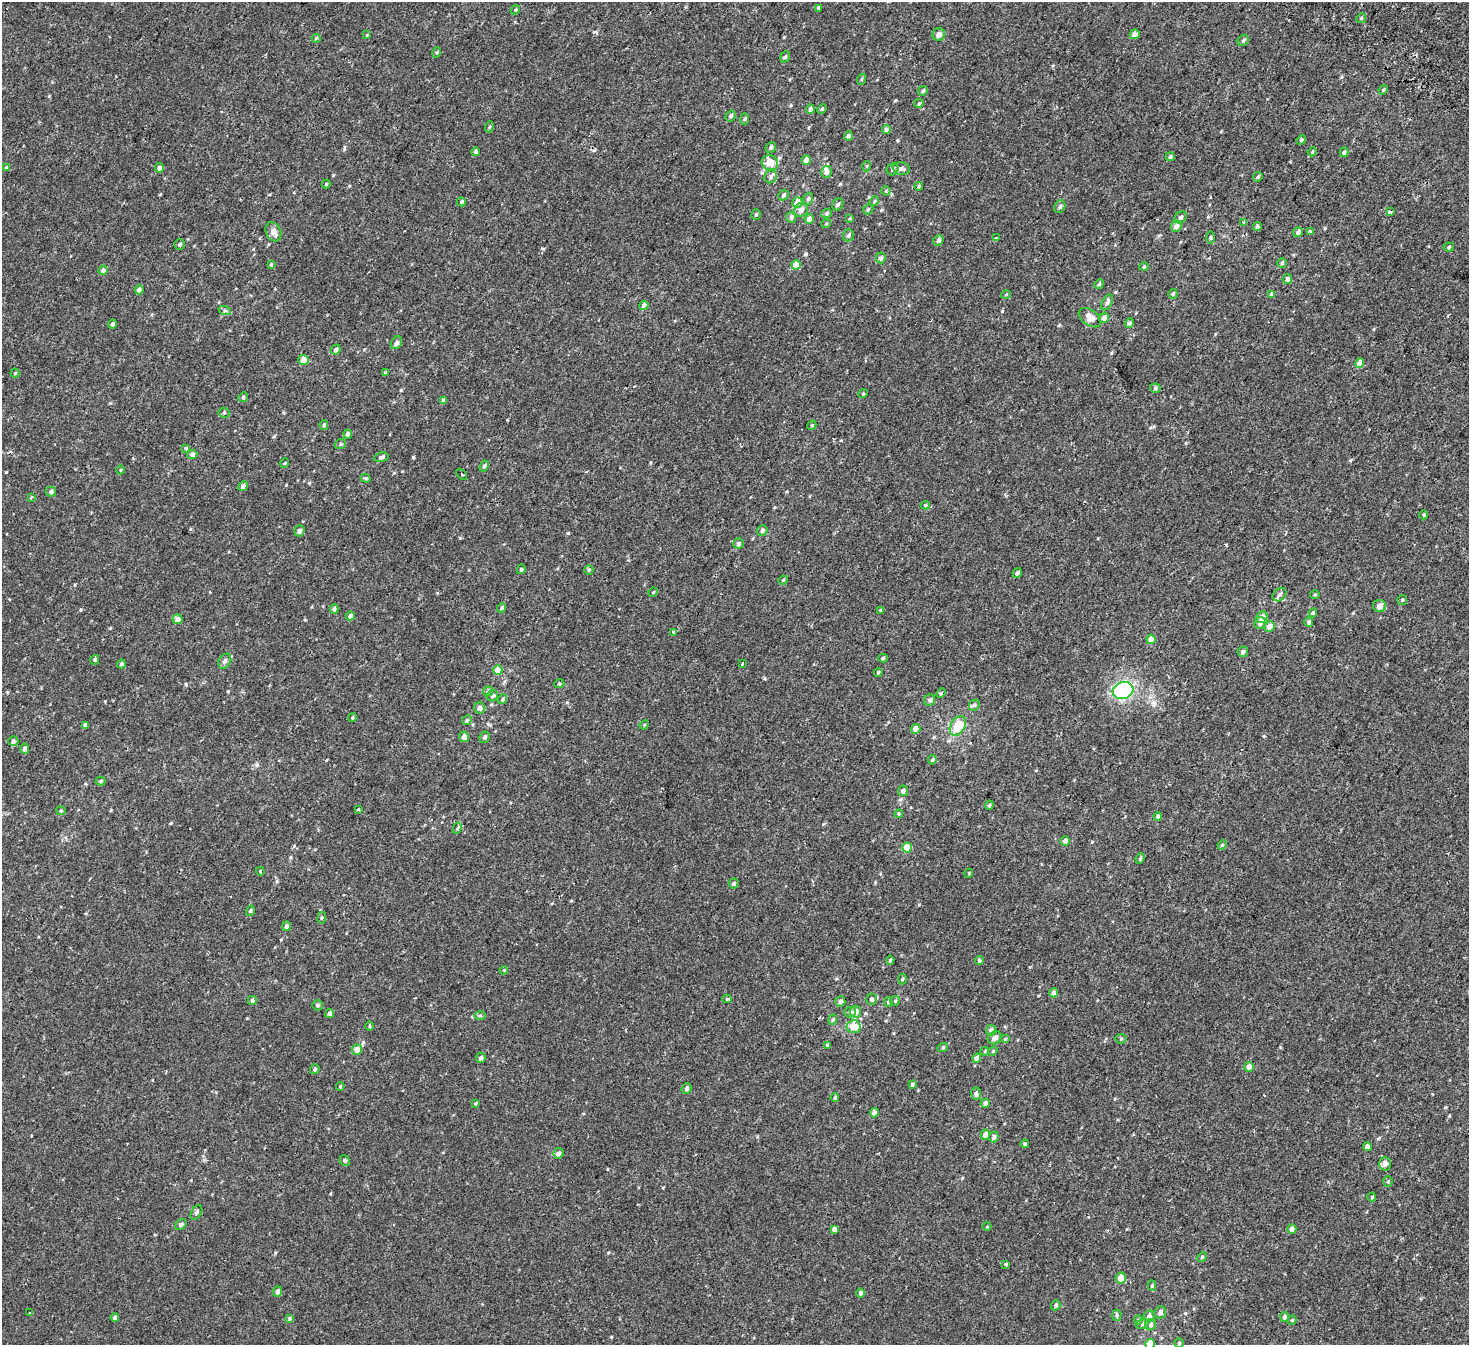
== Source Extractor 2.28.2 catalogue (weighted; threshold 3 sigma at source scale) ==
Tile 10 of 4 x 4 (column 2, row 3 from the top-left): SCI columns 1638-3104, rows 1770-3112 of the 6216 x 6287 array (HDU 1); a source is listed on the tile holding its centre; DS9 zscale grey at full resolution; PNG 1471 x 1347 px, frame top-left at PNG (2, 2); each listed source drawn as its Kron ellipse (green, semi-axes under 4 px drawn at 4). Shown black and unused: <1% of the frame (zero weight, under 2 of 3 exposures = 11% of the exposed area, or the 3 px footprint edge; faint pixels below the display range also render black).
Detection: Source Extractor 2.28.2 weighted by HDU 2 'WHT'; one run over the whole footprint, this tile lists its part. Background -2.19e-04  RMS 0.0034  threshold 0.0151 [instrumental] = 3 sigma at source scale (4.5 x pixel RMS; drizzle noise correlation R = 1.50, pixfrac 1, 0.0396/0.0396 arcsec/px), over >= 5 px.
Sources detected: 266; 4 cosmic-ray / hot-pixel residue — neither listed nor drawn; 2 inside a brighter listed object's ellipse — not listed separately; the other 260 listed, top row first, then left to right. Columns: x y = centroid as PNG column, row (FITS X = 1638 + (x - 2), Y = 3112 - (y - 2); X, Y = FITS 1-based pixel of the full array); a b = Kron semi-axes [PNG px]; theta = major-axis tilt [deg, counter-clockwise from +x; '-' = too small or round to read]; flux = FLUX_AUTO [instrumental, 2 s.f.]
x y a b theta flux
818 9 3 3 - 1.2
515 10 5 3 - 0.3
1361 18 5 4 - 0.39
939 34 6 6 - 1.3
1135 34 5 4 - 1.6
367 35 4 4 - 0.28
316 38 4 3 - 0.33
1243 40 6 5 - 0.51
437 52 5 3 - 0.36
785 57 6 4 69 0.55
862 79 6 3 71 0.32
1383 90 5 3 - 0.36
923 91 5 4 - 0.39
919 104 5 3 - 0.3
810 109 5 4 - 0.81
822 109 5 4 - 0.35
731 116 5 5 - 0.68
744 119 6 4 88 0.4
489 127 5 3 - 0.29
886 129 4 4 - 0.73
848 136 4 4 - 0.7
1301 140 5 4 - 0.39
771 147 5 5 - 0.65
475 152 4 4 - 0.48
1312 152 5 3 - 0.28
1344 152 5 4 - 0.56
1170 157 5 4 - 0.65
806 160 5 4 - 2.5
770 163 8 7 - 3.4
867 166 5 3 - 0.29
6 167 4 4 - 0.23
159 168 5 4 - 1.1
893 169 6 5 - 0.66
901 169 8 6 -11 0.72
826 172 6 5 - 1.2
770 177 7 6 - 0.79
1258 177 5 4 - 0.41
326 184 4 4 - 0.35
919 186 4 4 - 0.34
886 191 4 4 - 0.29
783 195 5 5 - 0.67
808 199 6 5 - 0.58
874 201 5 4 - 0.39
461 202 4 4 - 0.6
797 203 5 5 - 2.9
838 204 6 5 - 0.61
1060 207 6 5 - 0.79
868 209 5 4 - 0.44
801 210 7 6 - 1.4
1391 212 4 3 - 0.45
826 213 5 4 - 0.49
756 215 5 4 - 0.4
791 217 5 5 - 0.85
1181 217 7 5 45 0.75
850 218 4 3 - 0.29
809 219 5 4 - 1.5
1244 222 4 3 - 1.4
826 224 5 3 - 0.26
1176 226 6 5 - 1.5
1257 226 4 4 - 0.62
1310 231 3 3 - 0.67
273 232 10 7 -64 1.7
1298 232 5 4 - 0.82
848 235 6 5 - 0.57
1210 237 6 3 89 0.38
997 238 3 3 - 0.53
938 240 6 5 - 0.78
179 244 5 5 - 0.58
1449 247 5 4 - 0.44
881 258 5 5 - 0.84
1282 263 4 4 - 0.41
271 264 4 3 - 0.33
796 265 5 4 - 3.6
1144 267 4 4 - 0.34
103 270 5 4 - 0.9
1287 279 5 4 - 1
1099 284 5 4 - 0.43
139 290 4 4 - 1.3
1006 294 5 3 - 0.29
1173 294 5 5 - 0.44
1271 294 4 3 - 1.5
1107 302 8 5 64 0.82
644 305 5 4 - 1.4
225 311 6 4 -18 0.5
1090 318 12 7 -36 2.3
1104 318 5 4 - 1.6
1129 323 5 4 - 0.95
112 324 4 4 - 0.61
396 343 7 5 57 0.87
336 350 5 4 - 0.7
304 360 5 5 - 3
1360 363 4 4 - 2.4
385 372 4 3 - 0.27
15 373 4 4 - 0.29
1155 388 5 4 - 0.49
863 394 5 3 - 0.23
243 397 5 4 - 0.39
444 400 4 4 - 1.1
224 413 5 5 - 0.41
324 425 5 4 - 0.46
812 425 5 3 - 0.32
348 434 4 4 - 0.84
340 444 6 4 23 0.45
186 448 4 3 - 0.86
192 454 5 4 - 0.89
381 457 7 4 13 0.67
285 463 4 3 - 0.25
484 466 6 4 61 0.5
120 470 4 3 - 0.24
462 474 6 2 -46 0.26
366 478 5 4 - 0.4
243 486 5 4 - 0.97
51 491 5 5 - 0.84
31 497 4 3 - 0.41
925 505 4 4 - 0.41
1424 515 4 3 - 0.31
762 530 5 5 - 0.67
299 531 5 5 - 0.91
738 544 5 5 - 0.64
521 569 5 4 - 0.53
589 570 5 4 - 0.4
1017 573 5 4 - 0.62
783 580 5 4 - 0.38
653 592 5 4 - 0.33
1279 595 7 6 - 0.86
1315 595 5 3 - 0.32
1402 600 5 5 - 0.42
1379 606 6 6 - 1.4
502 608 5 4 - 0.47
334 609 5 4 - 0.7
881 610 4 4 - 0.32
1313 613 4 4 - 0.43
350 616 4 4 - 1.2
1262 617 6 5 - 1.8
178 619 5 5 - 1.3
1309 622 5 4 - 0.53
1260 623 6 5 - 1.1
1269 626 5 5 - 1.9
673 632 4 3 - 0.34
1151 639 5 4 - 2.8
1243 652 5 5 - 0.65
883 658 5 4 - 0.42
95 660 5 4 - 0.58
225 661 8 6 59 0.84
742 663 3 3 - 1.9
121 664 4 4 - 0.64
498 670 4 4 - 4.6
878 672 4 3 - 0.38
559 684 5 3 - 0.32
1123 690 10 8 18 37
488 691 5 4 - 0.43
941 693 5 4 - 0.4
492 696 6 5 - 0.59
502 699 5 4 - 0.41
929 700 6 5 - 0.7
974 705 6 5 - 0.52
480 708 5 5 - 1.2
352 718 4 3 - 0.34
467 720 5 4 - 0.36
85 725 4 4 - 0.82
644 725 5 4 - 0.28
958 726 10 7 60 7.9
916 729 5 5 - 1.7
464 737 5 4 - 1.8
485 737 6 5 - 0.62
13 741 5 5 - 0.58
25 749 5 4 - 1
932 760 5 4 - 0.48
100 781 5 4 - 0.38
903 791 5 5 - 0.78
989 805 5 4 - 0.43
358 809 3 3 - 0.38
61 811 4 4 - 0.36
899 814 4 4 - 0.35
1158 816 4 4 - 0.74
457 828 5 4 - 0.44
1065 841 5 5 - 0.93
1222 845 5 4 - 0.31
907 848 5 4 - 5.4
1140 858 5 4 - 0.46
260 871 4 3 - 0.28
969 873 4 3 - 0.29
734 884 5 5 - 0.54
250 911 5 4 - 0.37
322 918 5 3 - 0.34
286 926 5 4 - 1
890 960 4 4 - 0.45
979 960 4 4 - 0.58
504 970 4 3 - 0.28
902 979 5 3 - 0.29
1054 993 4 4 - 1.6
727 999 5 3 - 0.74
871 999 5 5 - 0.74
252 1000 4 4 - 0.63
840 1001 5 5 - 0.65
895 1001 5 4 - 0.37
888 1002 4 4 - 0.37
318 1005 5 5 - 0.57
850 1012 6 5 - 0.67
855 1012 6 6 - 1.8
330 1013 4 4 - 0.9
480 1016 6 4 0 0.43
833 1020 5 4 - 0.45
369 1026 5 3 - 0.31
853 1027 7 6 - 4.5
991 1030 5 5 - 1.2
995 1038 7 6 - 1.4
1005 1039 4 3 - 0.29
1121 1039 5 5 - 0.44
827 1045 4 4 - 0.34
943 1047 5 3 - 0.29
357 1050 5 5 - 2.2
985 1051 4 3 - 0.25
993 1051 4 3 - 0.3
481 1058 5 4 - 0.81
977 1058 4 4 - 1.4
1249 1067 5 4 - 1.5
315 1069 5 4 - 0.51
912 1084 4 3 - 0.48
340 1086 4 4 - 0.39
687 1089 5 5 - 0.64
976 1093 6 5 - 0.74
835 1098 4 3 - 0.4
475 1103 4 3 - 0.28
985 1103 5 4 - 0.95
874 1113 4 4 - 1.5
985 1135 5 4 - 1.5
994 1137 6 4 79 0.68
1025 1144 4 4 - 0.36
1367 1147 4 4 - 1.2
559 1153 5 5 - 0.95
345 1161 5 5 - 0.57
1385 1164 7 6 - 1.3
1388 1182 5 4 - 0.42
1372 1197 4 4 - 0.31
196 1212 8 5 60 0.58
181 1224 6 4 36 0.73
987 1227 4 3 - 0.23
834 1229 4 4 - 1.3
1292 1229 4 4 - 1.2
1202 1257 5 4 - 0.4
1006 1264 4 4 - 1.5
1121 1278 5 5 - 3
1152 1286 5 4 - 0.48
278 1292 5 4 - 1.1
860 1293 4 4 - 0.71
1056 1305 5 4 - 0.61
30 1313 3 3 - 0.42
1160 1313 6 5 - 1.1
1117 1315 5 5 - 0.47
1149 1316 5 5 - 1.3
1285 1317 5 4 - 0.9
115 1318 4 4 - 0.8
289 1318 4 4 - 0.35
1138 1320 5 4 - 0.42
1292 1320 5 4 - 0.4
1142 1324 6 5 - 0.71
1151 1325 6 5 - 0.87
1179 1343 4 4 - 0.43
1150 1344 5 4 - 5.7
Isophote crosses this tile's border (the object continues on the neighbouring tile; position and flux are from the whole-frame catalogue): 1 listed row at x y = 1150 1344
Unlisted compact peaks at least as high as the median listed source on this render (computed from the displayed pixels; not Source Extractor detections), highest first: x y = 413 457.